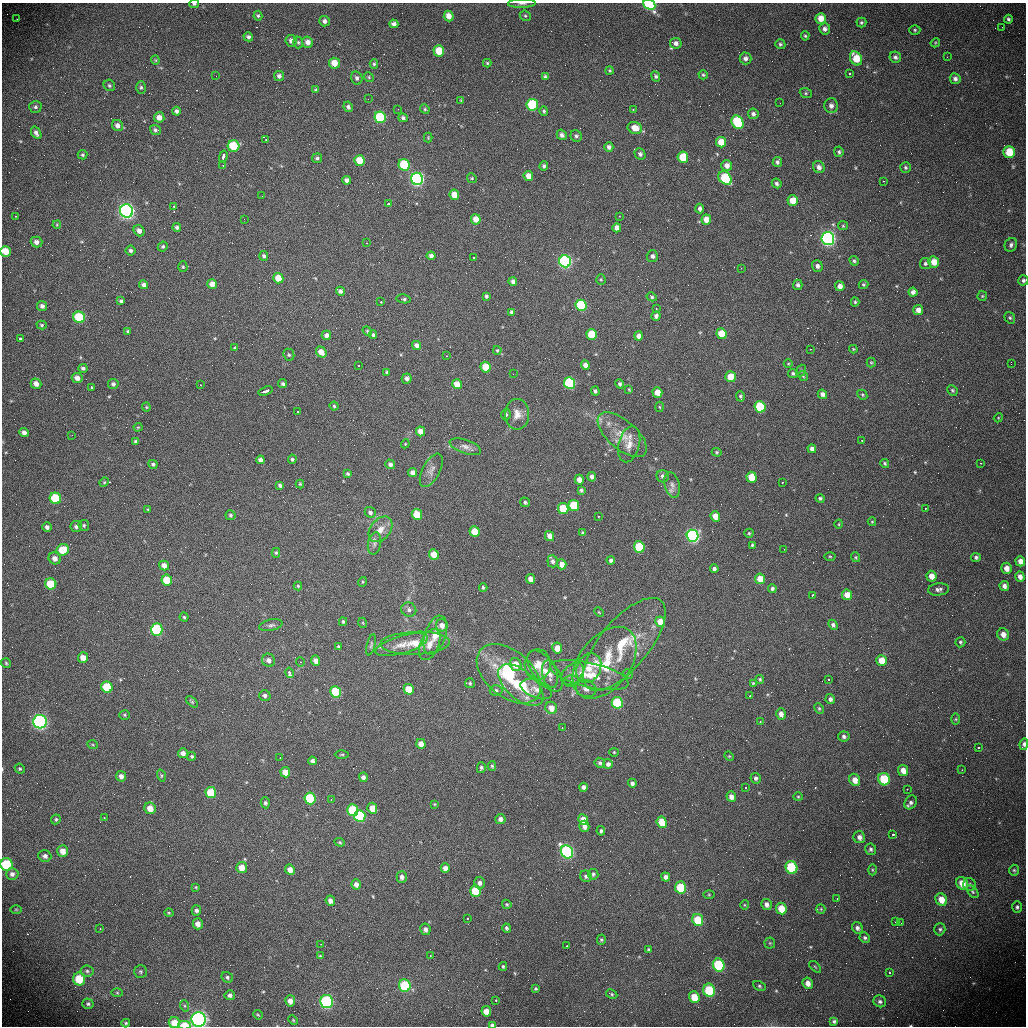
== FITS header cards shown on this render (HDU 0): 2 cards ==
NAXIS1  =                 1024 /fastest changing axis
NAXIS2  =                 1024 /next to fastest changing axis

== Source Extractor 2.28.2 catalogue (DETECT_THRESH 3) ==
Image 1024 x 1024 px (HDU 0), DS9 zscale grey, 1 PNG px = 1 image px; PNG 1028 x 1028 px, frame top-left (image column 1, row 1024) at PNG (2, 3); each listed source drawn as its Kron ellipse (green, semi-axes under 4 px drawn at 4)
Background 449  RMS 16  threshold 48.3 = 3 sigma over >= 5 px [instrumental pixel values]
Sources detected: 546; of the 546, the 500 brightest by FLUX_AUTO listed and drawn (46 fainter detections omitted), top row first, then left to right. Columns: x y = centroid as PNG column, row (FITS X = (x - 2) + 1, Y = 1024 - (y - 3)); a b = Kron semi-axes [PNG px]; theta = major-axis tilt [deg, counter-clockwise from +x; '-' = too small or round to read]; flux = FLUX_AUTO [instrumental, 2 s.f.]
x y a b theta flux
194 4 5 3 - 1800
522 4 14 3 1 2800
649 4 6 5 - 84000
258 16 5 4 - 1800
449 16 5 4 - 8900
525 16 6 5 - 1800
821 18 5 5 - 11000
17 19 3 2 - 1100
1008 19 4 3 - 2000
324 21 5 5 - 3700
861 22 5 5 - 1700
394 24 4 4 - 4500
1002 27 2 2 - 1700
825 29 5 5 - 4000
915 30 5 5 - 1600
805 36 5 4 - 1600
248 37 5 4 - 2700
291 41 6 5 - 4900
298 42 6 4 -73 1800
308 42 6 5 - 6900
676 43 6 5 - 4700
935 43 5 3 - 1100
780 44 5 4 - 2100
439 51 5 5 - 25000
895 57 6 5 - 3000
947 57 3 2 - 920
745 58 6 6 - 4200
856 58 7 5 -58 22000
155 60 4 4 - 1100
334 63 5 5 - 14000
487 63 4 4 - 1500
374 64 5 4 - 1700
610 71 4 4 - 1400
850 74 3 3 - 3100
703 75 4 4 - 1500
216 76 2 2 - 960
279 76 5 5 - 3400
545 76 4 3 - 1700
656 76 5 4 - 2400
369 77 5 4 - 1300
357 78 7 5 -76 3100
955 79 5 5 - 3600
109 85 6 5 - 2100
141 87 6 5 - 2000
316 90 3 3 - 1600
806 93 6 5 - 1800
368 99 2 2 - 7100
461 100 4 4 - 960
780 103 2 2 - 1300
532 105 6 5 - 76000
831 106 7 7 - 5200
35 107 6 6 - 2400
348 107 5 4 - 2400
398 109 3 2 - 1200
425 109 5 4 - 1400
633 110 3 2 - 1900
176 111 4 4 - 2900
544 111 4 4 - 1500
753 114 5 5 - 3500
159 117 5 5 - 7700
380 117 6 5 - 89000
403 118 5 4 - 2700
737 122 7 5 -60 65000
117 126 6 5 - 4700
635 128 7 6 - 12000
155 130 6 4 -39 2600
36 133 7 4 -59 3700
562 135 5 4 - 3600
576 136 6 5 - 2600
428 138 5 4 - 1000
266 139 3 2 - 1700
721 142 5 5 - 16000
234 146 6 5 - 40000
609 147 5 4 - 3300
839 152 5 4 - 2100
1009 152 6 5 - 22000
640 154 6 5 - 2800
82 155 5 4 - 1700
223 156 6 3 75 16000
683 157 5 5 - 31000
317 158 5 4 - 2200
360 161 5 5 - 21000
777 162 5 4 - 2600
223 165 3 2 - 1500
404 165 6 5 - 62000
544 166 4 4 - 2300
727 166 5 5 - 7000
819 167 6 5 - 5100
905 167 5 5 - 2000
528 176 5 4 - 10000
472 178 5 4 - 1300
725 178 7 5 -46 75000
417 179 6 6 - 340000
347 180 4 4 - 4100
883 181 2 2 - 1000
777 183 5 4 - 2400
454 195 5 4 - 13000
262 196 3 2 - 1100
793 201 5 5 - 18000
388 204 3 3 - 12000
174 206 3 3 - 2600
700 209 5 4 - 3300
127 211 7 6 - 360000
16 216 3 2 - 990
619 216 3 2 - 1500
244 219 2 2 - 2500
476 219 5 5 - 14000
706 220 5 4 - 12000
57 225 4 3 - 910
843 226 5 4 - 1200
177 227 4 4 - 2600
617 228 4 4 - 6000
139 231 6 5 - 5900
828 239 6 6 - 370000
36 242 6 5 - 5000
367 243 2 2 - 980
1011 245 7 6 - 2900
163 246 5 4 - 1900
5 251 5 5 - 17000
131 251 5 5 - 3000
264 256 5 4 - 2200
431 256 4 4 - 3900
652 256 6 5 - 3500
474 257 3 2 - 1600
565 261 6 6 - 350000
854 261 5 4 - 1800
934 262 6 5 - 12000
925 263 5 5 - 2300
817 266 6 5 - 3300
183 267 5 4 - 1500
741 268 3 3 - 1000
278 278 5 5 - 17000
601 279 5 4 - 1300
1023 280 5 5 - 2300
513 281 4 4 - 3500
212 284 5 4 - 8900
863 284 5 4 - 1500
144 285 4 4 - 4000
798 285 5 4 - 2700
840 286 5 4 - 6900
340 291 4 4 - 3300
913 292 4 4 - 4200
486 296 4 3 - 2000
982 296 5 4 - 1300
652 297 5 4 - 1800
404 299 7 4 -8 2100
121 301 4 3 - 2200
381 302 3 2 - 5000
855 302 4 4 - 1600
581 305 6 5 - 95000
42 306 5 5 - 4100
656 309 3 2 - 2200
918 310 5 5 - 6700
512 312 4 3 - 2500
656 316 4 4 - 3700
79 317 6 5 - 58000
1010 318 6 5 - 1700
42 325 5 4 - 1600
128 331 3 3 - 1500
367 331 5 4 - 1300
592 334 5 5 - 47000
721 334 5 5 - 22000
326 335 5 4 - 4200
373 335 4 4 - 2500
638 336 4 4 - 5200
20 338 3 3 - 8400
417 345 5 4 - 4900
235 348 3 3 - 1400
810 349 3 2 - 1800
853 349 4 4 - 1000
497 350 4 3 - 1200
321 352 6 5 - 11000
289 355 6 5 - 1800
447 356 3 3 - 1300
871 363 5 4 - 1200
788 364 4 3 - 940
1011 364 3 2 - 1300
585 365 5 4 - 6000
358 366 3 2 - 1900
486 367 5 5 - 25000
83 368 4 4 - 2300
801 371 6 5 - 1600
387 372 3 3 - 1800
793 373 5 4 - 2000
513 374 3 2 - 1600
803 376 5 4 - 1400
730 377 5 5 - 22000
77 378 5 5 - 6100
407 378 5 5 - 4000
570 383 6 5 - 150000
36 384 5 5 - 6500
113 384 5 5 - 2900
283 384 4 4 - 2100
457 384 5 4 - 12000
620 384 5 4 - 2200
200 385 3 2 - 1300
92 387 4 3 - 9200
629 389 3 3 - 1000
952 390 5 5 - 1900
266 391 7 3 18 15000
595 391 4 3 - 2500
657 392 5 5 - 14000
822 394 5 4 - 4300
862 395 5 4 - 1400
740 396 5 3 - 1600
334 406 4 4 - 1500
146 407 4 4 - 1200
659 407 5 3 - 1000
760 407 6 5 - 77000
298 412 3 2 - 1400
506 414 6 4 -88 2100
517 414 15 12 89 11000
998 418 4 3 - 970
138 427 4 4 - 1100
421 431 5 4 - 11000
24 432 4 4 - 4100
72 435 2 2 - 2700
622 435 30 14 -41 25000
862 441 3 2 - 3000
136 442 4 3 - 2500
405 444 4 3 - 970
629 444 18 10 75 11000
465 447 16 6 -19 5800
812 449 4 4 - 4300
717 452 5 4 - 1300
292 459 4 4 - 1900
260 460 4 4 - 3800
885 463 4 4 - 1700
981 463 2 2 - 920
153 464 5 4 - 2400
390 464 5 4 - 3400
431 470 18 8 62 6800
413 473 4 4 - 6200
348 474 4 3 - 1400
663 476 6 6 - 3600
592 477 5 4 - 3900
752 477 5 5 - 30000
579 480 5 4 - 7600
104 482 5 4 - 1300
783 482 3 2 - 1900
300 484 4 4 - 1300
672 485 13 7 -76 5600
280 486 4 3 - 2600
581 490 4 3 - 1700
55 498 6 5 - 62000
820 498 4 4 - 2100
525 502 5 4 - 1800
574 506 5 5 - 59000
563 508 5 5 - 41000
925 508 3 2 - 1100
148 510 4 3 - 1000
370 512 6 5 - 3100
417 514 5 5 - 30000
230 515 5 5 - 1800
715 516 5 4 - 12000
598 517 3 2 - 2000
872 522 4 4 - 1000
839 524 4 3 - 980
84 525 5 5 - 1700
47 527 5 5 - 3500
76 527 6 5 - 3100
380 529 14 10 51 11000
474 532 5 5 - 31000
583 533 4 3 - 1800
749 533 4 4 - 1300
550 536 5 4 - 7400
692 536 6 6 - 390000
374 543 11 6 80 4300
752 545 3 3 - 1500
639 547 5 5 - 75000
784 549 2 2 - 2900
63 550 6 5 - 25000
276 553 5 4 - 1300
434 554 5 5 - 18000
830 556 5 3 - 1200
856 557 5 4 - 1300
976 557 5 4 - 2600
55 558 6 6 - 5800
611 560 4 4 - 2900
553 561 6 5 - 3000
1020 561 5 5 - 7500
562 564 5 4 - 8200
164 566 5 4 - 8600
1006 568 5 5 - 7800
714 569 4 4 - 3600
931 576 5 5 - 9100
1020 577 5 4 - 6000
530 579 5 4 - 7700
760 579 5 5 - 16000
167 580 5 5 - 35000
362 582 5 3 - 1000
51 584 5 5 - 38000
298 586 4 4 - 1200
1004 586 5 5 - 4700
483 587 4 3 - 1800
772 589 4 4 - 2700
938 589 10 6 6 4000
812 595 3 3 - 2800
847 595 5 5 - 12000
409 610 7 7 - 3500
599 612 5 3 - 950
184 617 4 4 - 1400
343 622 4 3 - 1800
660 622 5 5 - 17000
363 623 5 3 - 940
271 625 12 5 12 3300
442 625 6 6 - 6900
833 625 5 4 - 3000
157 630 6 6 - 160000
1003 634 6 5 - 7200
435 635 20 10 72 14000
960 642 5 5 - 1700
415 643 35 11 2 26000
430 644 16 9 66 9300
624 644 57 24 50 70000
371 645 11 4 76 2200
402 645 27 9 16 14000
338 646 4 3 - 1200
557 648 5 5 - 11000
83 658 5 5 - 9900
269 660 7 6 - 4700
882 660 5 5 - 16000
315 661 5 4 - 5900
300 662 4 4 - 1400
6 663 5 5 - 1400
605 663 41 25 53 59000
516 664 6 5 - 15000
538 665 15 13 83 13000
589 668 15 12 64 14000
545 671 24 11 -52 14000
289 673 5 3 - 8500
509 674 37 23 -40 72000
550 674 14 7 -77 5800
572 674 13 8 46 6900
628 674 5 4 - 1200
589 675 40 12 -13 32000
760 679 4 4 - 1600
828 679 3 3 - 2800
571 681 7 6 - 2300
470 683 5 5 - 1700
753 683 4 4 - 1200
521 685 27 14 -41 52000
107 687 6 5 - 40000
409 689 5 5 - 24000
536 689 16 8 -21 8700
586 689 10 8 -18 5500
496 690 6 5 - 2500
336 692 6 5 - 96000
265 696 6 5 - 3200
750 696 3 2 - 1700
830 699 5 4 - 3600
192 702 7 4 -43 1500
617 703 6 5 - 99000
551 708 6 5 - 12000
819 708 5 4 - 1500
781 714 6 5 - 5600
125 715 5 4 - 1300
956 719 6 4 90 1100
760 721 3 3 - 1800
40 722 7 6 - 280000
562 728 3 2 - 1700
844 736 5 5 - 3000
421 744 5 4 - 9100
1024 744 6 4 83 3700
93 745 5 3 - 980
978 747 3 3 - 4000
614 752 4 4 - 1200
183 753 5 5 - 5900
342 754 7 3 1 1400
192 756 4 4 - 1800
729 756 5 4 - 1100
280 757 2 2 - 970
312 761 4 4 - 2900
600 763 5 5 - 2000
608 764 5 5 - 3300
492 766 5 4 - 1700
481 768 5 4 - 2000
20 769 5 4 - 1700
903 770 6 5 - 9100
962 770 3 3 - 1100
285 772 5 5 - 15000
121 776 5 5 - 4800
161 776 6 4 -73 1300
363 777 5 4 - 4300
756 778 5 5 - 2900
884 779 6 5 - 54000
855 780 6 5 - 9500
632 783 4 4 - 3300
583 787 4 4 - 3900
746 788 3 2 - 1500
907 789 3 2 - 1400
211 792 6 5 - 46000
731 797 5 5 - 6300
798 797 5 4 - 1200
310 798 6 5 - 93000
331 799 3 2 - 1000
911 802 7 6 - 3400
265 803 5 4 - 2200
434 804 4 4 - 1000
150 808 6 5 - 11000
372 808 5 5 - 13000
353 810 6 5 - 62000
360 816 6 5 - 110000
104 818 3 2 - 2900
56 819 5 4 - 1700
500 819 5 5 - 4100
583 820 5 5 - 15000
662 822 5 5 - 24000
584 826 5 5 - 4800
601 831 5 4 - 2400
892 834 3 3 - 6500
859 837 6 5 - 5200
340 842 5 4 - 1400
871 849 6 5 - 2700
63 851 6 5 - 8000
567 852 7 5 -58 270000
45 856 6 5 - 4000
6 864 6 6 - 45000
242 867 5 5 - 12000
791 867 6 5 - 77000
445 868 5 4 - 6100
290 870 5 5 - 8200
872 870 5 3 - 1200
1014 870 5 4 - 1600
12 874 6 6 - 3800
593 874 5 5 - 2400
586 876 6 5 - 2700
402 877 6 5 - 4100
666 877 5 4 - 4300
479 883 6 5 - 4100
962 883 6 5 - 13000
356 884 5 4 - 5900
970 884 6 6 - 2300
196 887 4 3 - 1000
680 887 6 5 - 53000
475 891 6 5 - 34000
973 892 7 4 -50 1900
709 895 5 3 - 1100
837 899 2 2 - 930
941 900 6 5 - 12000
330 901 5 4 - 5800
507 904 5 3 - 1400
767 904 6 5 - 4700
745 905 5 3 - 1000
1017 907 6 5 - 2400
781 908 6 5 - 18000
16 909 6 3 -1 1100
821 909 5 4 - 1400
196 910 5 5 - 3300
169 913 4 4 - 1300
467 918 3 2 - 2000
698 920 6 5 - 41000
895 922 3 2 - 1100
901 923 2 2 - 2000
198 924 5 5 - 6500
100 928 3 2 - 2500
507 928 5 3 - 2100
857 928 6 5 - 3700
425 929 6 5 - 4100
940 929 6 5 - 2200
865 938 5 5 - 2300
601 940 5 4 - 1500
770 943 5 5 - 1400
321 944 3 2 - 980
566 946 3 2 - 1600
648 949 3 3 - 1200
320 956 4 4 - 1200
430 956 3 2 - 1900
719 965 6 5 - 73000
503 966 4 3 - 1500
815 967 7 2 -45 1000
87 971 6 5 - 2300
141 972 6 6 - 1600
889 973 3 2 - 1400
227 977 6 5 - 2300
79 979 6 6 - 30000
808 983 6 5 - 6400
405 986 6 6 - 64000
759 986 6 4 -28 1700
535 989 3 3 - 1400
709 990 6 6 - 58000
117 993 5 4 - 1100
612 994 6 4 -28 1600
230 995 5 5 - 3200
694 997 6 5 - 17000
496 1000 3 2 - 7400
290 1001 5 5 - 6500
327 1001 6 6 - 140000
880 1001 6 5 - 2800
88 1004 5 5 - 2100
185 1006 6 4 -71 1500
486 1011 5 5 - 9900
258 1015 5 4 - 1100
199 1020 7 7 - 380000
293 1020 5 3 - 960
834 1021 4 3 - 2200
126 1023 4 3 - 1500
174 1023 6 5 - 14000
184 1025 6 3 2 23000
492 1025 4 3 - 3200
At the frame edge (FLAGS 8, measured only in part): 11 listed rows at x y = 194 4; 522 4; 649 4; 5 251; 1023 280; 1024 744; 6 864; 199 1020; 174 1023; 184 1025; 492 1025
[46 fainter detections neither listed nor drawn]